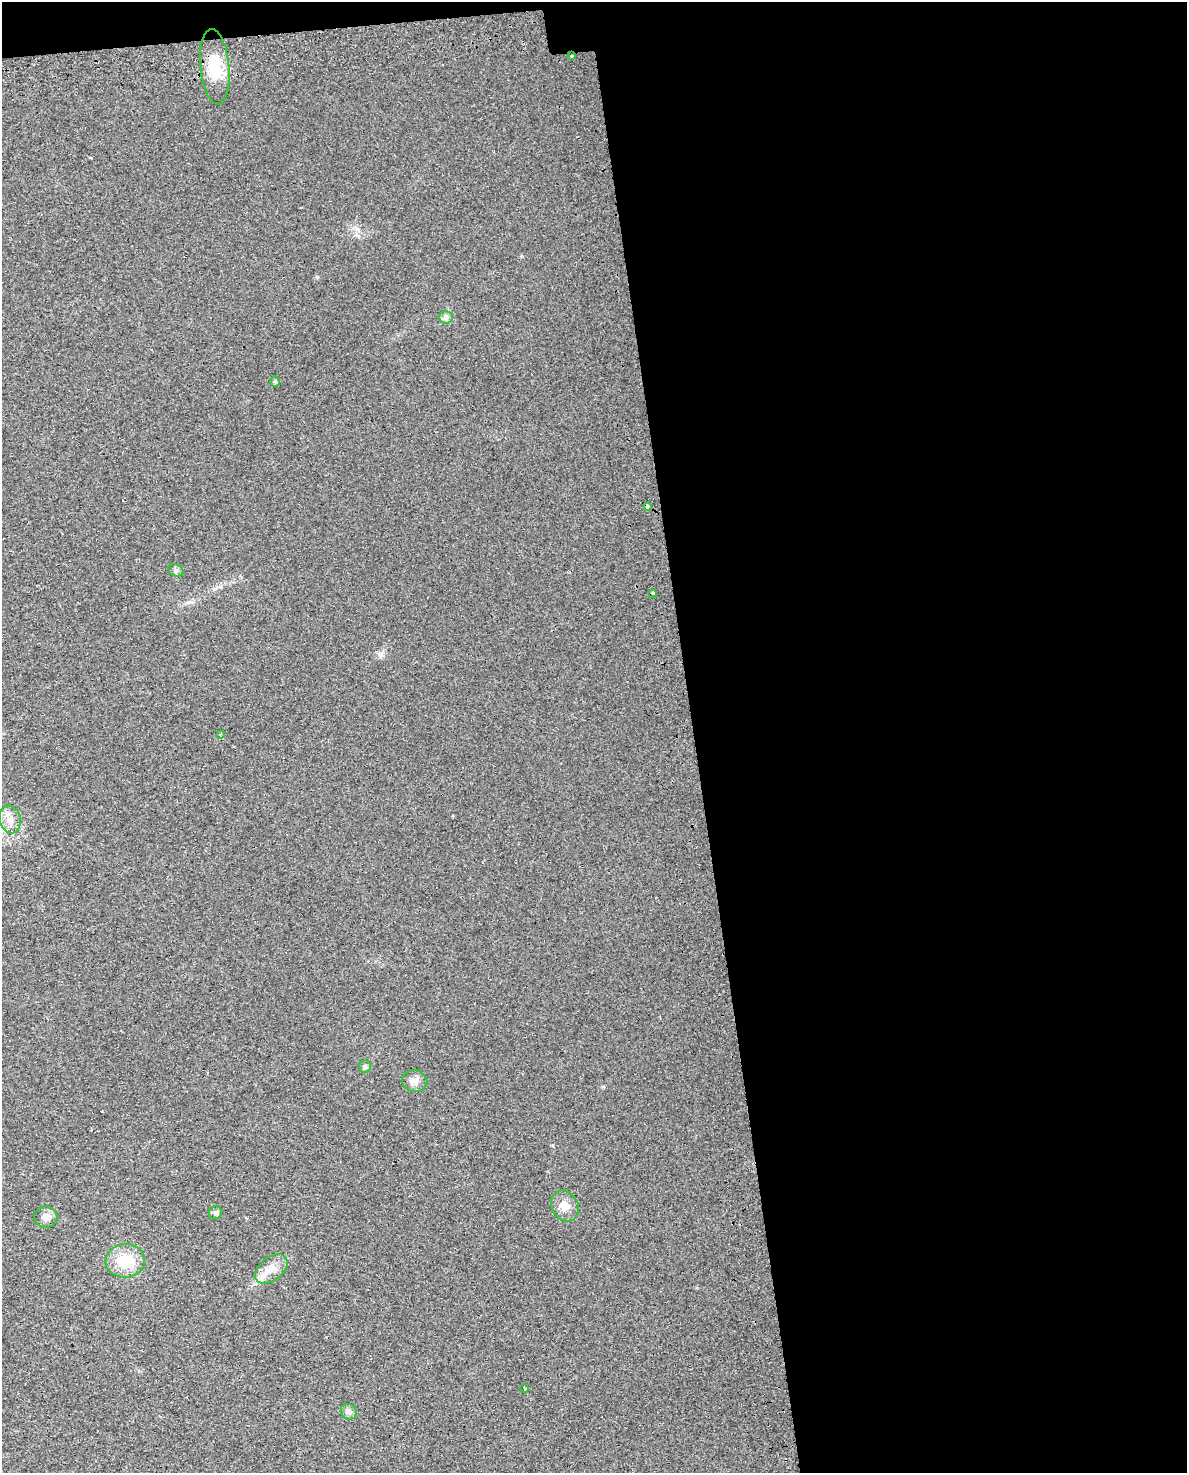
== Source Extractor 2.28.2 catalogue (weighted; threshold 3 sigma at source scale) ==
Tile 4 of 4 x 3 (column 4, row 1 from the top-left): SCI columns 3604-4788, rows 3054-4524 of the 4835 x 4593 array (HDU 1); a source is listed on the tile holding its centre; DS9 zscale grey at full resolution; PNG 1189 x 1475 px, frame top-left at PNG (2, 2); each listed source drawn as its Kron ellipse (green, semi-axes under 4 px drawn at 4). Shown black and unused: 43% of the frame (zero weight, under 2 of 3 exposures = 4% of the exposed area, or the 3 px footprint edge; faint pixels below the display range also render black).
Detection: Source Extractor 2.28.2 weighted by HDU 2 'WHT'; one run over the whole footprint, this tile lists its part. Background 0.0222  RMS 0.01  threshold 0.0457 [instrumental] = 3 sigma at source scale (4.5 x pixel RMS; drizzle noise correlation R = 1.50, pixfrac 1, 0.0396/0.0396 arcsec/px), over >= 5 px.
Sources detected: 19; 1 inside a brighter listed object's ellipse — not listed separately; the other 18 listed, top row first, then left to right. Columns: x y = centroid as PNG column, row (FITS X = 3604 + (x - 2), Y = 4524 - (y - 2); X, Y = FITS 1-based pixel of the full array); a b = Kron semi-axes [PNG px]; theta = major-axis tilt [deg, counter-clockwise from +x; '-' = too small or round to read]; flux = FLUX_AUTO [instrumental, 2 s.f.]
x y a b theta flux
572 56 3 3 - 3.3
215 67 38 14 -85 31
446 317 6 6 - 2.8
275 382 5 4 - 1.8
647 506 4 3 - 12
176 570 8 6 -22 2.5
653 593 3 3 - 5.3
220 734 3 2 - 4.1
10 819 14 10 -76 9.2
365 1067 6 6 - 2.5
415 1081 13 11 -11 6.5
565 1206 16 13 -59 10
216 1213 7 6 - 2.7
46 1217 11 10 - 6.1
125 1261 20 16 3 31
271 1269 18 11 39 11
525 1388 3 3 - 5.2
349 1412 8 7 - 3.5
Overlapping masked pixels (flux is a lower limit): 1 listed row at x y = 647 506
Unlisted compact peaks at least as high as the median listed source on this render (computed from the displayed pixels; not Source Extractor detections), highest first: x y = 317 277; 381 654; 603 1087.